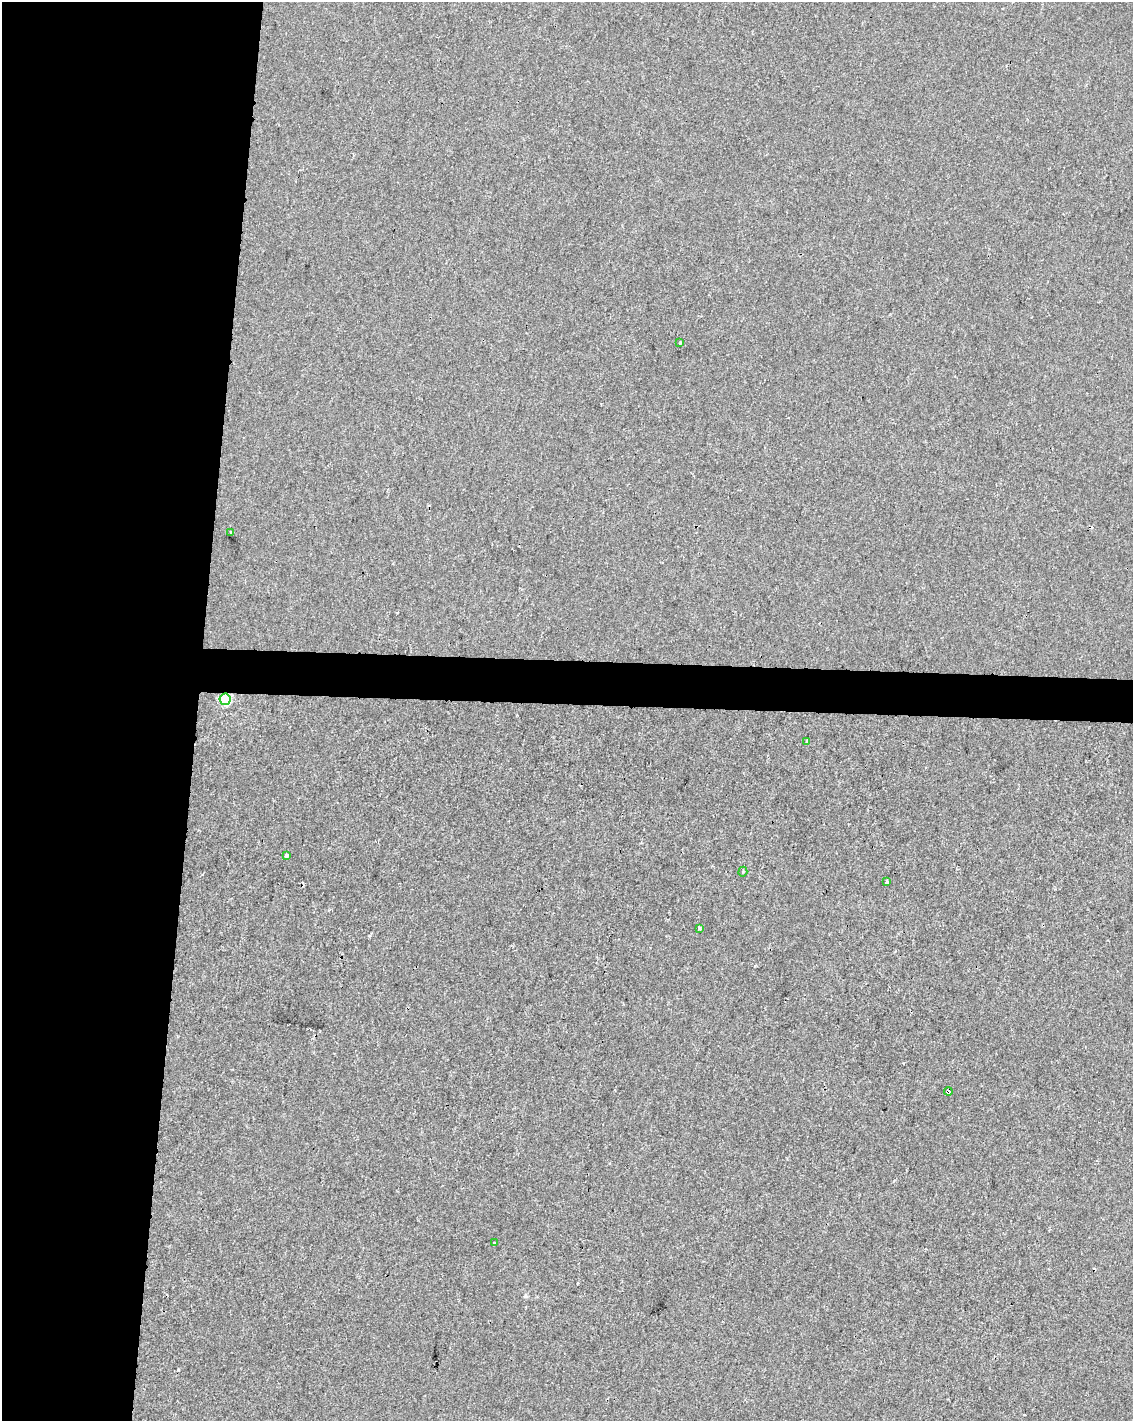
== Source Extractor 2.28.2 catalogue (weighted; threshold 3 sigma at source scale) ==
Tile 5 of 4 x 3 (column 1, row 2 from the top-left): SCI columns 7-1137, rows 1701-3119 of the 4529 x 4764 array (HDU 1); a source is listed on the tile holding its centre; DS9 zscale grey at full resolution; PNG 1135 x 1423 px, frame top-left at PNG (2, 2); each listed source drawn as its Kron ellipse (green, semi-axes under 4 px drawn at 4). Shown black and unused: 20% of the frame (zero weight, under 2 of 3 exposures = <1% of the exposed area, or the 3 px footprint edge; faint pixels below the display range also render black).
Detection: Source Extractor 2.28.2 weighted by HDU 2 'WHT'; one run over the whole footprint, this tile lists its part. Background -3.05e-04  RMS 0.0042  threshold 0.0191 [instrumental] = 3 sigma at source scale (4.5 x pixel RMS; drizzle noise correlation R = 1.50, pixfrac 1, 0.0396/0.0396 arcsec/px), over >= 5 px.
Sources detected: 13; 3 cosmic-ray / hot-pixel residue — neither listed nor drawn; the other 10 listed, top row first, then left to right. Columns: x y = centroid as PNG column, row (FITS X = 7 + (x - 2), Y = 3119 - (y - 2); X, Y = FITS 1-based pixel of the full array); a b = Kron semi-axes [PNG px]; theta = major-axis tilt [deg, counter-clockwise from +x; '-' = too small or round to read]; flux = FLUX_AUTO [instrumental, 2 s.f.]
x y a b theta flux
680 343 3 3 - 0.63
231 532 3 3 - 1.4
225 699 6 5 - 36
807 742 3 3 - 1.5
286 855 4 3 - 1.6
743 872 5 4 - 0.67
886 882 4 3 - 2.7
699 928 4 3 - 2.2
948 1091 4 3 - 7.8
494 1243 3 3 - 0.94
Overlapping masked pixels (flux is a lower limit): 2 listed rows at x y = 225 699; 948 1091